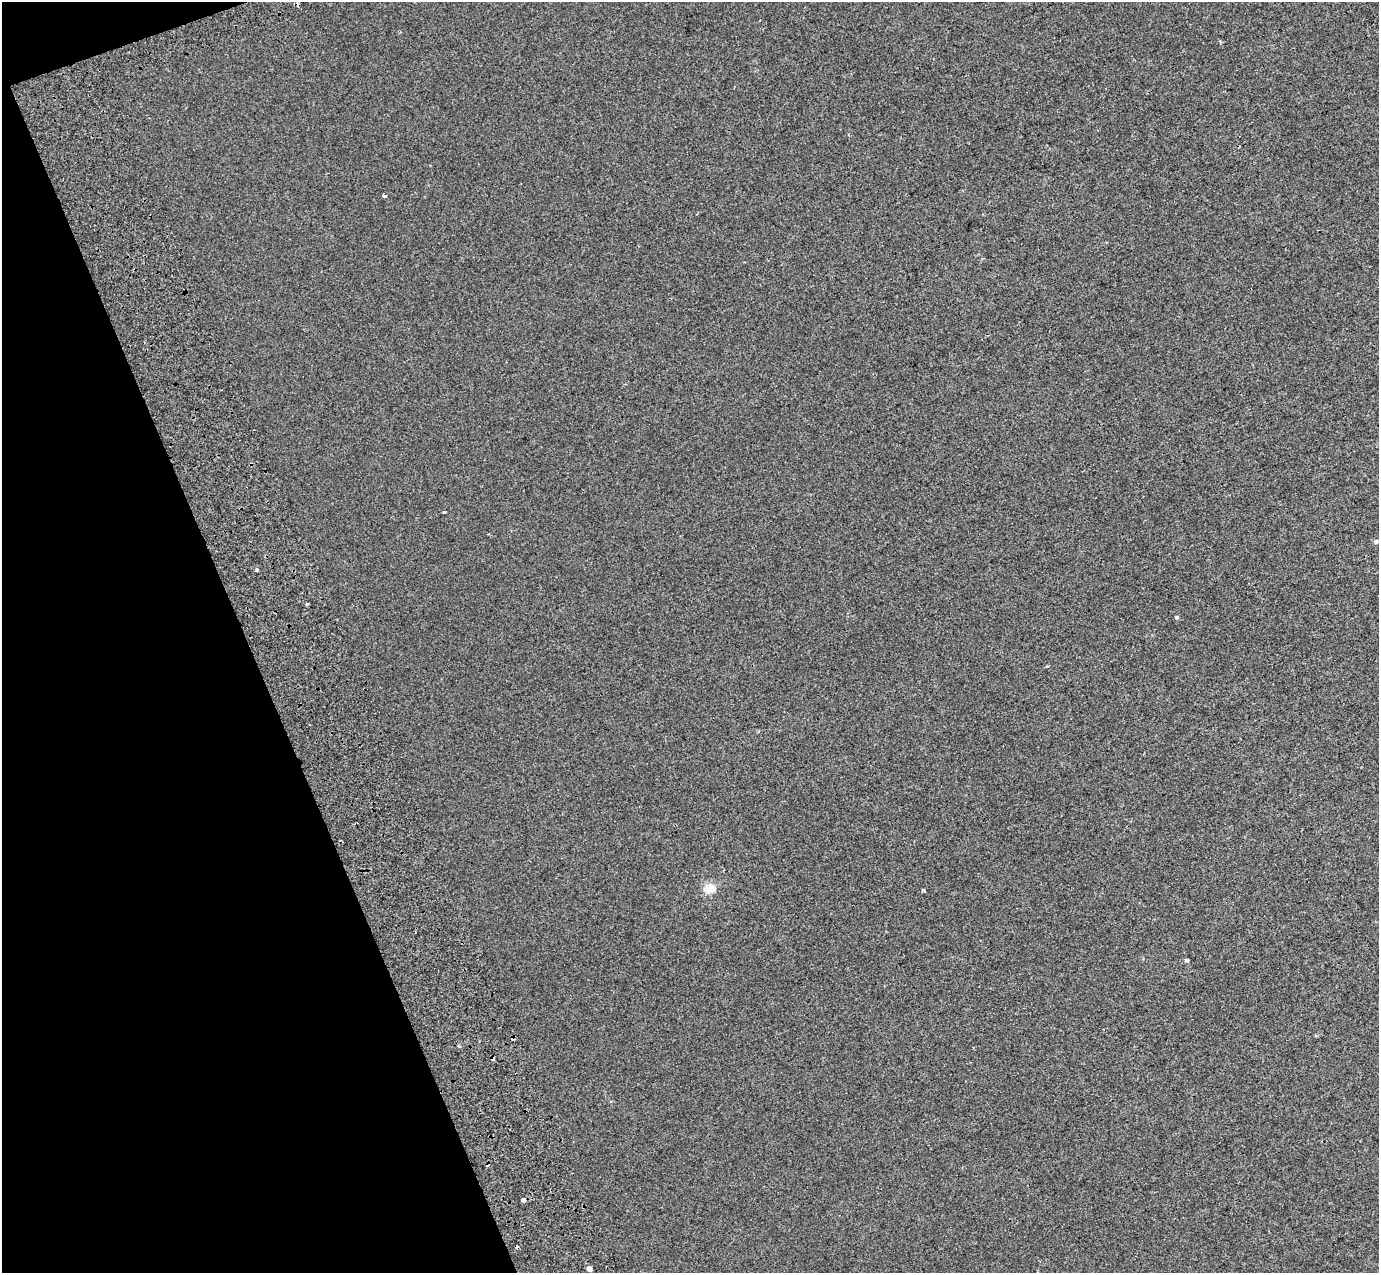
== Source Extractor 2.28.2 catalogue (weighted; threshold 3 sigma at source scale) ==
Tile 5 of 4 x 4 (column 1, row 2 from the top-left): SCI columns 103-1479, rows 2767-4037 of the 5712 x 5475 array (HDU 1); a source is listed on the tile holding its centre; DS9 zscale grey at full resolution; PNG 1381 x 1275 px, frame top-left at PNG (2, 2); no overlay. Shown black and unused: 18% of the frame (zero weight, under 2 of 3 exposures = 6% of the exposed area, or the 3 px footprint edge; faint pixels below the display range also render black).
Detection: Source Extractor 2.28.2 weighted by HDU 2 'WHT'; one run over the whole footprint, this tile lists its part. Background 0.00395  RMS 0.007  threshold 0.0313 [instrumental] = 3 sigma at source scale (4.5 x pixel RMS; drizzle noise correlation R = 1.50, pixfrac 1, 0.0396/0.0396 arcsec/px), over >= 5 px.
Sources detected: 16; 6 cosmic-ray / hot-pixel residue — not listed; the other 10 listed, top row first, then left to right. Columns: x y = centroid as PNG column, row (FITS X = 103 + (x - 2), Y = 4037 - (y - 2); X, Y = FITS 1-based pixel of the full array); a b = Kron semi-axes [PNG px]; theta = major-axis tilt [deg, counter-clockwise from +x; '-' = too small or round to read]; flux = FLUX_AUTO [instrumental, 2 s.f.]
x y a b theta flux
385 196 3 3 - 21
1376 541 7 5 28 1.5
257 570 3 3 - 4.7
307 604 3 3 - 1.1
1176 617 5 4 - 0.99
711 888 19 13 -12 7.2
924 891 4 3 - 0.88
1186 960 4 4 - 1.3
523 1200 4 3 - 3.4
589 1268 4 4 - 14
Unlisted compact peaks at least as high as the median listed source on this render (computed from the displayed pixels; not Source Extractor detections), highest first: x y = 444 512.